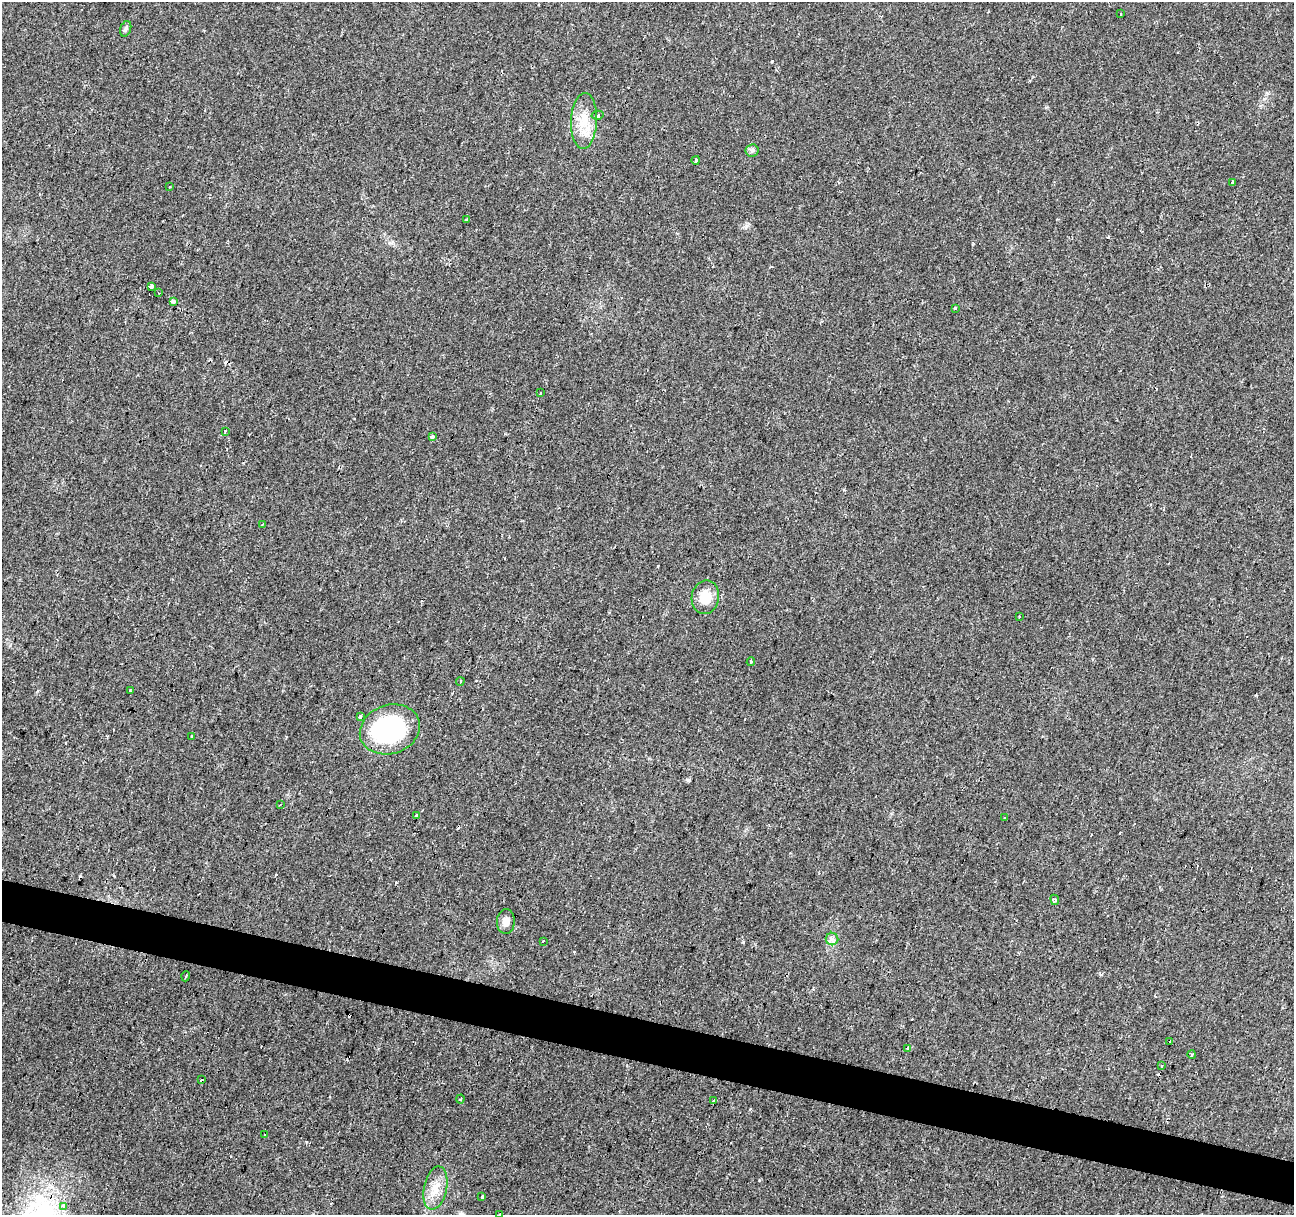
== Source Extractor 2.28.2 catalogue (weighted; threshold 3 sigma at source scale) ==
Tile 6 of 4 x 4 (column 2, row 2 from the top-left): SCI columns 1293-2584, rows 2646-3858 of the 5172 x 5351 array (HDU 1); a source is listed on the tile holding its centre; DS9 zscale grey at full resolution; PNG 1296 x 1217 px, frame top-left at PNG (2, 2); each listed source drawn as its Kron ellipse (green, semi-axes under 4 px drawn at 4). Shown black and unused: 4% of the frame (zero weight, under 2 of 3 exposures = <1% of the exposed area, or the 3 px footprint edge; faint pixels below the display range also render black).
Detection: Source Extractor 2.28.2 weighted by HDU 2 'WHT'; one run over the whole footprint, this tile lists its part. Background 0.0242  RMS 0.004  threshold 0.0181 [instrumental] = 3 sigma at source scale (4.5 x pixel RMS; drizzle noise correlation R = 1.50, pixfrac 1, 0.0396/0.0396 arcsec/px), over >= 5 px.
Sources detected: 67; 22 cosmic-ray / hot-pixel residue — neither listed nor drawn; the other 45 listed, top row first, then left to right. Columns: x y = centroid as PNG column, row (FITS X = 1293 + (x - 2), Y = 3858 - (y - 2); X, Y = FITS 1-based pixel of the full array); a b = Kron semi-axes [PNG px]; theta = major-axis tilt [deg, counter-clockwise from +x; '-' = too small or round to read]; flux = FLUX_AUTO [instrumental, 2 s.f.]
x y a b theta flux
1120 14 2 2 - 0.28
126 29 8 5 71 0.99
598 115 6 4 12 0.9
584 121 28 13 87 8.9
752 150 6 6 - 1
696 160 4 3 - 2.2
1232 182 3 3 - 1.2
170 187 3 2 - 0.54
467 219 3 3 - 2
151 287 4 3 - 24
159 293 2 2 - 0.37
173 301 4 3 - 37
955 308 3 3 - 3.2
540 393 3 3 - 1.8
225 431 3 3 - 0.83
433 436 4 3 - 1.6
263 524 4 3 - 0.82
705 597 17 13 78 7.5
1019 617 3 3 - 0.58
751 662 4 3 - 0.81
460 681 4 3 - 0.58
130 691 3 3 - 0.96
360 717 4 3 - 1.1
390 729 31 24 18 51
191 737 3 3 - 2.8
280 805 3 2 - 0.35
417 815 3 3 - 2.2
1005 818 3 3 - 0.68
1055 900 5 4 - 1.4
506 921 12 9 86 2.8
832 939 6 6 - 1.4
543 941 3 2 - 1.7
186 976 5 3 - 0.45
1170 1042 3 3 - 2.1
908 1048 3 3 - 2
1192 1055 4 3 - 0.43
1162 1066 3 3 - 0.71
201 1080 3 3 - 0.98
460 1099 4 3 - 1
714 1101 4 3 - 4.2
265 1134 3 2 - 0.27
435 1188 22 11 78 6.1
482 1196 3 3 - 12
64 1206 3 3 - 6
500 1214 3 3 - 0.63
Overlapping masked pixels (flux is a lower limit): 1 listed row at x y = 433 436
Isophote crosses this tile's border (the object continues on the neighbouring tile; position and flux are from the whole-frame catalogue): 1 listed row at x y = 500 1214
Unlisted compact peaks at least as high as the median listed source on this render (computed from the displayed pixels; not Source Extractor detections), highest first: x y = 689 780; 746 226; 306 1142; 1267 93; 1108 237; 1256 695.